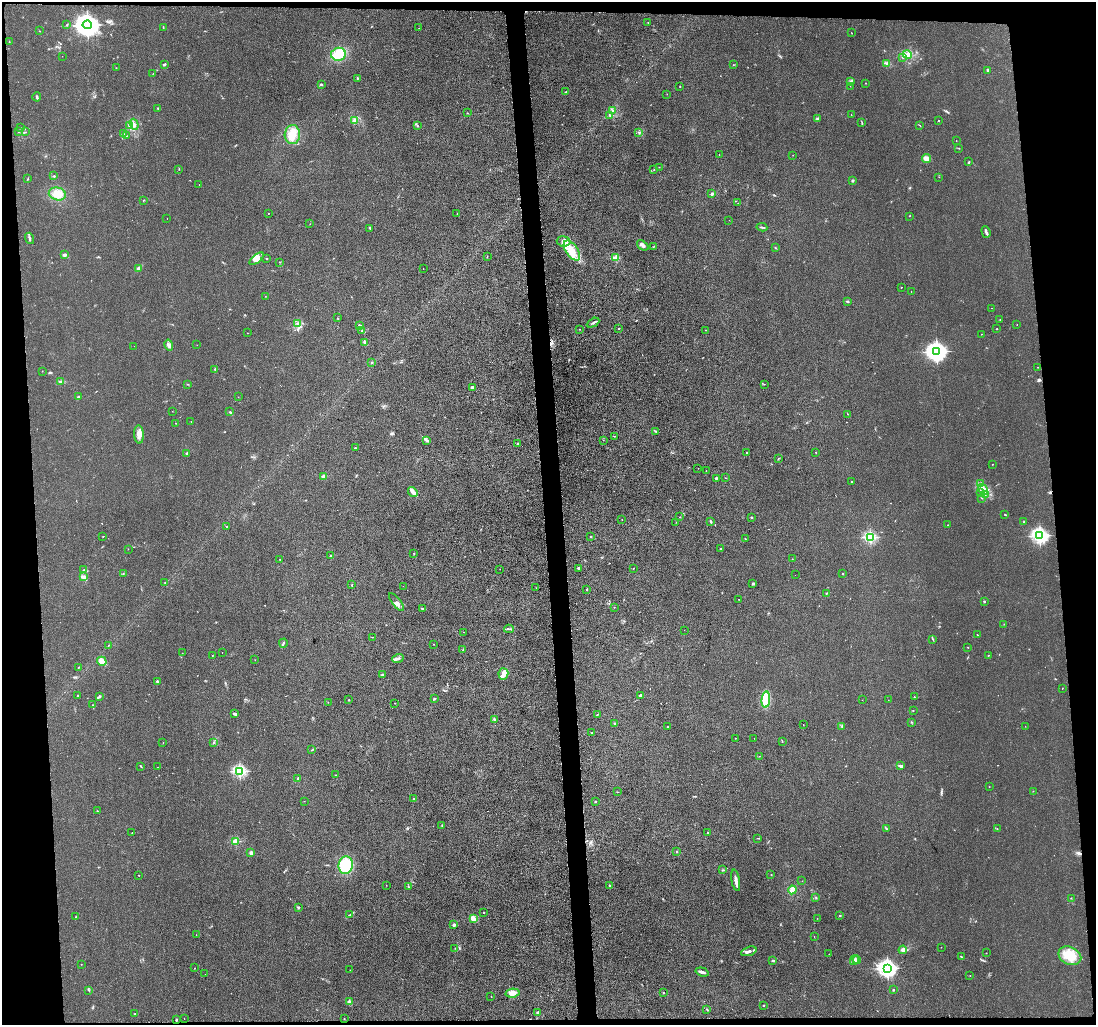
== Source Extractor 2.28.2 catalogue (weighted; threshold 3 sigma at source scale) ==
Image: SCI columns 23-4395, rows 138-4227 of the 4416 x 4389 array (HDU 1 of 3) = the unmasked area's bounding box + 8 px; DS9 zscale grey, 4 x 4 block average (1 PNG px = mean of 4 x 4 image px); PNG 1098 x 1027 px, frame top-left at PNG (2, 2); each listed source drawn as its Kron ellipse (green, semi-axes under 4 px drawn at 4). Shown black and unused: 10% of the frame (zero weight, under 3 of 4 exposures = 3% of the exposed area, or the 3 px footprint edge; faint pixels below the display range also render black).
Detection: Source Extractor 2.28.2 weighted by HDU 2 'WHT'. Background 0.0279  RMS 0.0041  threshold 0.0186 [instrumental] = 3 sigma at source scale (4.5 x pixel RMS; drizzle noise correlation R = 1.50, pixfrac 1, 0.05/0.05 arcsec/px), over >= 5 px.
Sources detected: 354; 1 too faint to see at this stretch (4 x 4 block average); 5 cosmic-ray / hot-pixel residue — neither listed nor drawn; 7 coinciding with a brighter row at this scale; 22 inside a brighter listed object's ellipse — not listed separately; the other 319 listed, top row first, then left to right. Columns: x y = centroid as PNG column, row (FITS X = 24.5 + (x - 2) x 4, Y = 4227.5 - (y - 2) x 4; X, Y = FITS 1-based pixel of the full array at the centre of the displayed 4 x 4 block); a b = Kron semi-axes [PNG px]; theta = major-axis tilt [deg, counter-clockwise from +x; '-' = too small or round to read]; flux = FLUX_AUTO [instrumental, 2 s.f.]
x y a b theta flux
648 23 2 2 - 0.57
67 24 2 2 - 1.4
87 25 5 4 - 2700
163 28 3 2 - 1.3
419 28 2 2 - 0.99
39 31 2 2 - 0.81
851 33 2 2 - 0.5
9 42 3 2 - 1.1
338 54 7 6 - 50
907 54 5 3 - 8
62 56 2 2 - 0.45
903 57 2 2 - 1.1
887 63 4 2 - 2.8
164 64 3 2 - 2.5
733 65 2 2 - 0.67
116 68 2 2 - 0.59
988 70 3 2 - 3.3
153 73 2 2 - 0.44
357 79 3 2 - 1.4
851 81 4 2 - 3.2
866 83 2 2 - 0.68
321 84 3 2 - 2.5
850 86 2 2 - 0.61
680 87 2 2 - 1.9
566 92 2 2 - 1.3
667 94 2 2 - 0.66
37 97 4 2 - 2.8
158 108 2 2 - 5
612 111 3 2 - 3.4
468 113 2 2 - 0.56
851 115 2 2 - 1.1
610 116 2 2 - 1.3
817 119 3 3 - 3.2
939 120 2 2 - 0.89
355 121 4 3 - 5.5
862 122 3 2 - 1.6
134 124 6 3 -71 7.2
417 125 2 2 - 1.3
129 126 4 2 - 3.3
920 126 3 2 - 1.1
21 128 3 2 - 1.1
19 132 2 2 - 0.7
25 132 2 2 - 0.7
639 132 2 2 - 1.1
123 134 2 2 - 1
292 135 9 7 87 39
126 136 2 2 - 1.9
956 140 2 2 - 0.5
959 148 2 2 - 0.75
719 155 2 2 - 0.59
793 155 2 2 - 0.52
926 159 4 3 - 18
969 162 2 2 - 3.2
659 167 2 2 - 0.88
179 169 2 2 - 1
654 169 2 2 - 1
54 176 2 2 - 3.1
939 177 2 2 - 0.66
28 179 3 2 - 1.3
853 180 2 2 - 16
199 184 2 2 - 0.7
57 194 9 6 -13 33
712 194 2 2 - 20
143 201 2 2 - 0.7
738 203 2 2 - 0.77
268 213 2 2 - 0.94
457 214 2 2 - 0.55
909 216 2 2 - 0.6
167 218 2 2 - 0.81
729 220 2 2 - 0.65
310 224 2 2 - 0.53
762 227 5 2 - 2.9
370 228 3 2 - 2.1
986 232 6 2 -73 6.1
29 238 6 2 -73 4.8
564 241 7 5 -7 12
643 245 6 3 -37 7.7
653 247 3 2 - 0.99
775 248 3 2 - 1.5
572 251 11 6 -56 36
64 255 2 2 - 9.3
487 256 2 2 - 0.99
266 258 2 2 - 1
616 258 2 2 - 96
257 259 8 4 40 13
279 262 2 2 - 0.44
139 268 3 3 - 4.8
423 268 2 2 - 0.51
901 287 2 2 - 1.1
911 291 2 2 - 0.58
265 296 2 2 - 0.81
848 301 3 2 - 2.2
992 308 2 2 - 0.48
337 318 2 2 - 0.8
1000 319 2 2 - 0.8
593 323 7 2 28 4.4
297 324 2 2 - 1.3
1017 324 2 2 - 0.51
359 325 2 2 - 3.1
619 328 2 2 - 5.4
580 329 2 2 - 1.1
996 329 2 2 - 0.92
706 330 2 2 - 1.1
362 331 3 2 - 2.1
247 333 2 2 - 1.4
981 334 2 2 - 1.2
365 342 4 2 - 10
169 345 5 2 - 5
197 345 2 2 - 0.34
134 346 2 2 - 0.42
937 351 4 3 - 1700
372 363 2 2 - 1.7
1038 367 2 2 - 0.67
215 369 3 2 - 1.6
42 371 2 2 - 0.73
60 381 2 2 - 1
188 384 2 2 - 0.85
764 384 2 2 - 0.85
472 387 4 3 - 3.9
79 397 3 2 - 3.2
238 397 2 2 - 0.52
172 411 2 2 - 0.43
230 412 3 2 - 2
848 414 2 2 - 0.67
191 421 2 2 - 0.72
176 423 2 2 - 0.74
656 432 3 2 - 2.2
139 434 9 5 -87 15
614 436 2 2 - 1
603 440 2 2 - 0.64
427 441 3 2 - 2.4
518 443 2 2 - 10
355 448 2 2 - 0.84
816 452 2 2 - 3.5
186 453 3 2 - 1.8
747 453 2 2 - 1
778 458 3 2 - 1.5
992 464 2 2 - 0.83
698 468 2 2 - 0.5
706 471 2 2 - 1.2
324 477 4 4 - 5.4
716 478 4 2 - 3.7
726 478 2 2 - 0.87
852 482 2 2 - 1.2
981 483 2 2 - 1.1
983 489 6 3 -55 10
413 492 5 3 - 6.4
981 492 3 2 - 1.9
985 495 3 2 - 2.8
982 498 2 2 - 0.77
1005 514 3 2 - 0.95
680 517 2 2 - 0.96
751 517 2 2 - 2
622 519 2 2 - 0.71
711 521 3 2 - 2.5
676 522 2 2 - 0.45
1024 522 2 2 - 1.6
948 525 2 2 - 1.2
227 526 2 2 - 2.2
103 536 2 2 - 0.85
1040 536 3 2 - 840
591 537 2 2 - 9.2
870 537 2 2 - 350
745 539 2 2 - 0.92
128 549 2 2 - 0.53
720 549 2 2 - 1.1
414 553 2 2 - 1.3
331 555 2 2 - 2.3
280 559 2 2 - 0.69
792 559 2 2 - 0.77
578 568 3 2 - 4.5
634 568 2 2 - 1
500 569 2 2 - 0.64
84 570 3 2 - 2.2
123 574 2 2 - 0.76
843 574 2 2 - 6.4
795 575 2 2 - 0.28
83 577 2 2 - 3.6
165 583 2 2 - 1
753 583 3 2 - 2.6
352 585 2 2 - 1.5
403 586 2 2 - 0.54
536 588 2 2 - 0.64
587 589 3 2 - 1.6
827 593 2 2 - 1.5
738 599 2 2 - 1.1
984 601 3 2 - 1.9
396 602 10 3 -52 9.7
614 607 2 2 - 1
422 608 3 2 - 2.6
1004 624 2 2 - 0.83
509 629 5 2 - 3.7
684 630 2 2 - 0.88
463 632 2 2 - 0.5
977 635 2 2 - 1.3
372 637 2 2 - 0.94
933 639 3 2 - 1.8
283 643 4 2 - 2.6
434 644 2 2 - 0.72
108 645 2 2 - 0.84
968 647 2 2 - 0.8
463 650 2 2 - 0.7
182 653 2 2 - 0.48
222 653 2 2 - 0.41
988 655 2 2 - 1.6
212 656 2 2 - 0.63
398 658 6 2 18 4.8
255 660 2 2 - 0.53
102 661 5 3 - 8.4
79 667 3 2 - 1.4
382 674 2 2 - 1.9
503 674 5 5 - 12
158 681 3 3 - 2.8
1062 688 2 2 - 0.65
78 696 2 2 - 1.3
100 696 3 2 - 2.3
640 696 4 3 - 5.1
914 697 2 2 - 0.65
434 698 3 2 - 2.1
349 700 2 2 - 1.5
766 700 8 4 85 84
862 700 2 2 - 0.37
888 700 2 2 - 0.49
328 702 2 2 - 0.57
395 703 2 2 - 0.6
92 705 2 2 - 0.62
913 710 2 2 - 1
235 714 4 2 - 6
597 715 2 2 - 1.1
494 719 4 2 - 2.9
912 722 2 2 - 1.2
614 724 2 2 - 12
803 725 2 2 - 0.62
842 726 3 2 - 1.4
1025 726 2 2 - 0.46
668 727 3 2 - 1.2
592 733 2 2 - 1
735 738 2 2 - 1.4
754 738 2 2 - 0.61
782 741 2 2 - 1
213 742 2 2 - 2.1
163 743 2 2 - 0.65
312 750 2 2 - 1.1
759 756 2 2 - 0.71
900 765 3 3 - 3.8
141 767 3 2 - 1.5
157 767 2 2 - 0.41
240 771 2 2 - 430
335 775 2 2 - 0.67
298 778 3 2 - 2.3
989 787 2 2 - 0.59
1033 791 2 2 - 0.64
617 792 2 2 - 0.88
414 799 3 3 - 3.9
304 801 2 2 - 0.77
595 802 3 2 - 1.7
97 811 2 2 - 1.3
442 825 2 2 - 2
886 829 2 2 - 0.88
997 829 2 2 - 1.4
132 833 2 2 - 0.56
708 833 2 2 - 6.8
757 838 2 2 - 0.98
236 841 2 2 - 110
677 851 2 2 - 1
251 853 2 2 - 35
346 865 9 7 84 88
722 870 3 2 - 1.5
771 874 2 2 - 0.57
139 875 2 2 - 3
736 880 11 2 -81 12
802 881 2 2 - 0.54
386 885 2 2 - 0.42
610 886 2 2 - 1.5
408 887 2 2 - 1.3
792 890 4 4 - 17
816 897 2 2 - 0.97
1071 898 2 2 - 0.88
298 908 3 2 - 2
484 912 2 2 - 3.6
349 915 3 2 - 1.7
840 915 2 2 - 5
76 917 2 2 - 1.7
473 918 4 3 - 13
817 918 2 2 - 0.56
454 925 2 2 - 26
196 935 2 2 - 0.56
814 936 2 2 - 0.45
941 947 2 2 - 0.47
455 948 2 2 - 0.64
903 950 4 3 - 6.7
749 951 8 3 18 8.4
986 953 2 2 - 0.99
829 954 2 2 - 1.1
1070 956 12 8 -25 58
961 957 3 2 - 1.9
854 960 5 2 - 5.2
857 960 4 2 - 3.5
773 961 4 2 - 2.9
81 964 2 2 - 0.69
194 968 2 2 - 0.64
887 968 3 3 - 1200
350 970 2 2 - 0.78
702 972 6 3 -18 7
205 974 2 2 - 0.57
970 975 2 2 - 0.61
88 990 2 2 - 1
893 990 2 2 - 3.2
512 993 7 4 10 16
663 993 2 2 - 2.3
491 996 2 2 - 1.1
349 1002 2 2 - 10
764 1005 3 2 - 1.5
707 1009 2 2 - 1.7
538 1012 2 2 - 3.2
135 1014 2 2 - 4
344 1018 2 2 - 1.2
184 1019 2 2 - 0.75
176 1020 3 2 - 1.9
Diffuse or blended objects may show on this block-average render without a row.